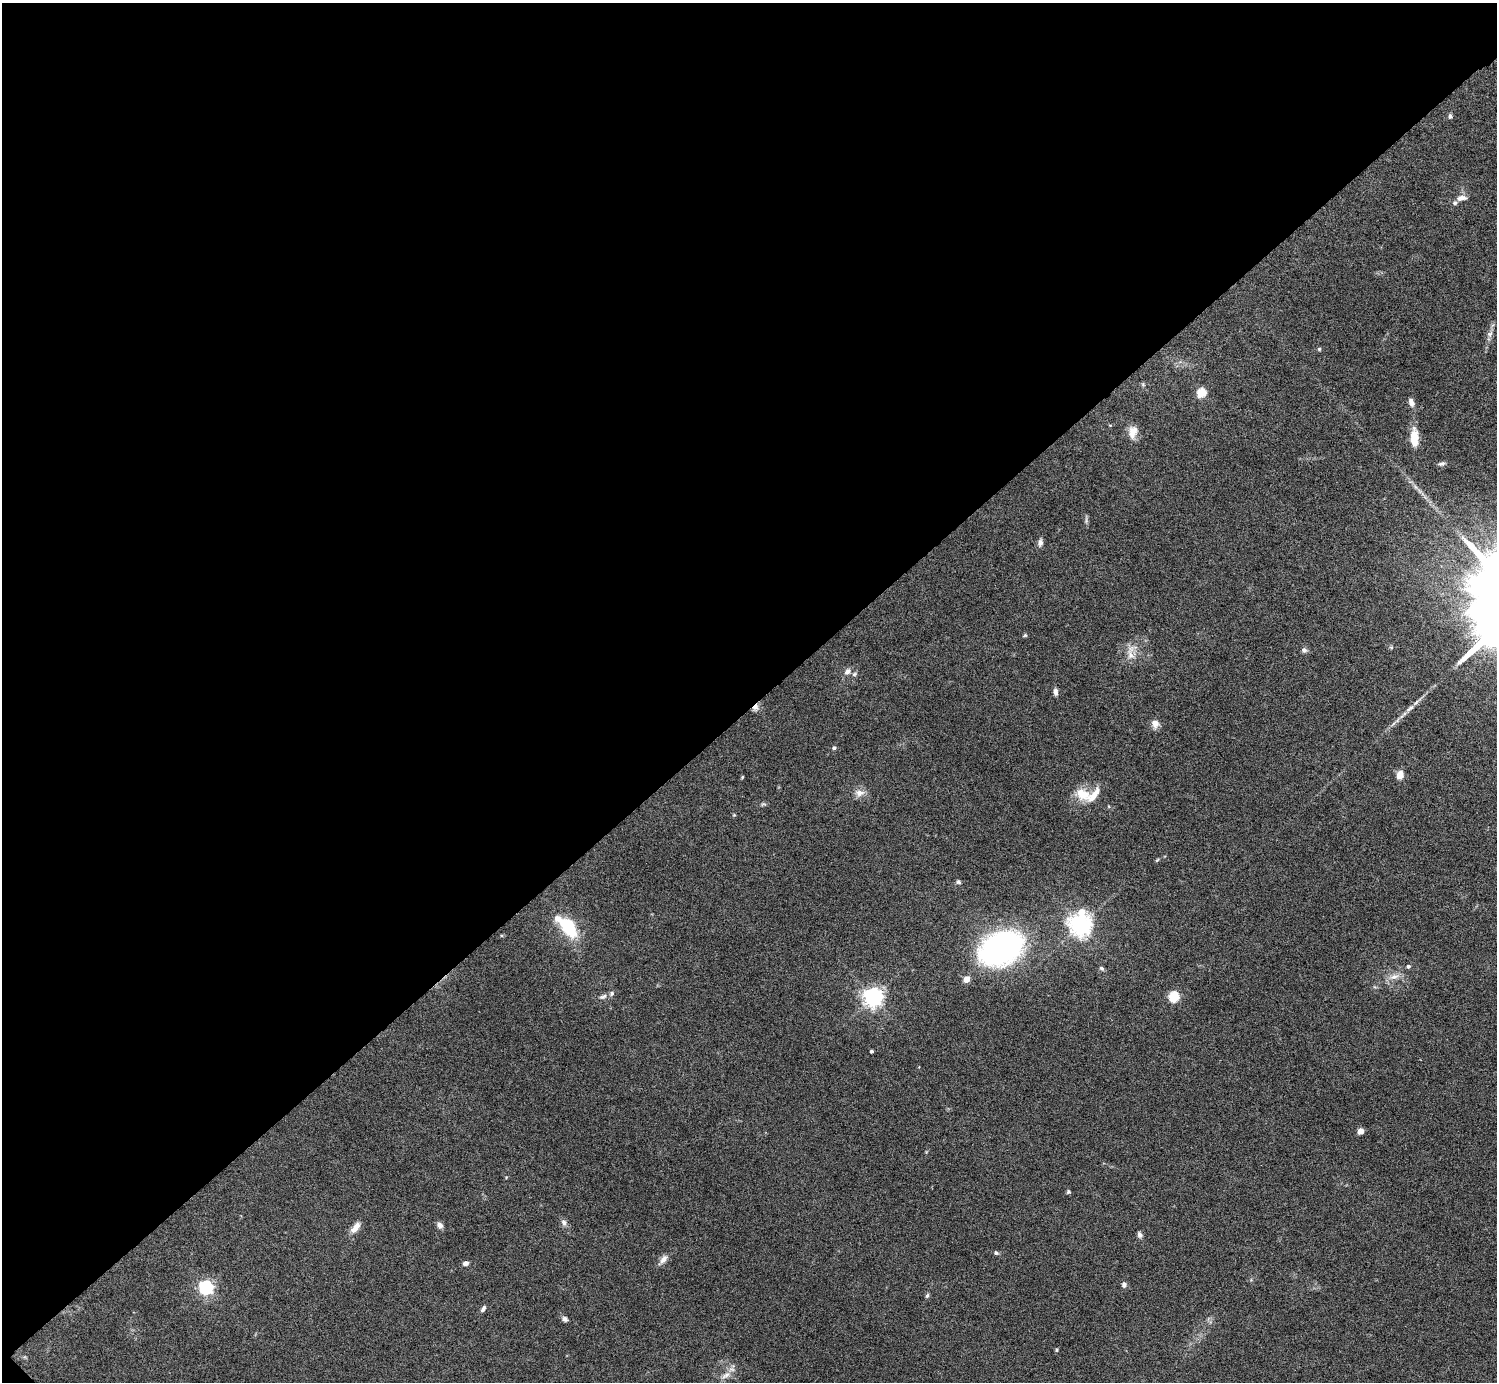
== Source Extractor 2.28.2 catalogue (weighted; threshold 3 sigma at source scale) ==
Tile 5 of 4 x 4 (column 1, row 2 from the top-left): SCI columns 39-1533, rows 3094-4473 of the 6023 x 6019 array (HDU 1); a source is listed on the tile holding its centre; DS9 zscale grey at full resolution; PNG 1499 x 1384 px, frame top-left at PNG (2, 3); no overlay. Shown black and unused: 51% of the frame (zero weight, under 5 of 9 exposures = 3% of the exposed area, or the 3 px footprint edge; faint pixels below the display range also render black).
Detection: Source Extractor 2.28.2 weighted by HDU 2 'WHT'; one run over the whole footprint, this tile lists its part. Background 0.0498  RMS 0.0042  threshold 0.0172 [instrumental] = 3 sigma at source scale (4.09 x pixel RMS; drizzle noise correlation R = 1.36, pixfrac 0.8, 0.05/0.05 arcsec/px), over >= 5 px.
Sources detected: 59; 5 inside a brighter listed object's ellipse — not listed separately; the other 54 listed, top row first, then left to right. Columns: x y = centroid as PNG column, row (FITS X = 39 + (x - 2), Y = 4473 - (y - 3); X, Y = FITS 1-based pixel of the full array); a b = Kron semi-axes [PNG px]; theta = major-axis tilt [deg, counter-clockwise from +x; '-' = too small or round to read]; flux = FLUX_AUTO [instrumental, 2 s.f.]
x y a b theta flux
1450 116 7 5 -90 0.76
1461 198 11 6 7 2.3
1490 334 9 6 54 1.3
1319 349 5 5 - 0.49
1202 393 5 5 - 20
1411 402 10 6 -70 1.7
1133 432 17 11 78 3.9
1414 438 21 8 -89 6.9
1442 464 9 5 8 1
1040 542 9 6 82 1.5
1025 635 5 5 - 0.46
1391 647 6 4 -18 0.48
1304 650 7 6 - 1
1130 655 17 9 -78 3.5
848 671 10 8 33 1.7
1055 692 8 5 -84 1.4
755 707 9 7 61 1.8
1410 708 15 5 39 2.1
1155 724 11 9 -82 2.3
834 748 4 4 - 0.85
1400 775 10 7 73 3
742 777 5 3 - 0.37
859 793 14 9 -1 2.7
1082 794 22 15 -23 7
1157 860 6 4 19 0.42
958 882 6 5 - 0.67
1081 912 8 7 - 6.5
1081 925 7 7 - 270
568 927 26 14 -53 17
1002 948 36 24 22 120
1408 966 5 4 - 0.88
1101 968 7 5 -43 0.8
1394 977 15 7 17 2.7
967 979 5 4 - 5.4
603 996 12 6 22 1.4
873 997 7 6 - 210
1174 997 5 5 - 28
871 1051 3 3 - 0.68
1360 1131 5 4 - 5.6
1068 1192 6 5 - 0.52
564 1222 9 7 -74 1.4
440 1225 8 6 -54 1.6
355 1228 15 7 52 3.3
1140 1235 7 5 -68 1.1
996 1253 6 5 - 0.69
663 1259 14 7 53 2.1
465 1263 6 5 - 1.3
1124 1284 7 6 - 1.1
206 1288 6 6 - 94
927 1296 7 4 62 0.59
483 1309 8 4 58 1.1
565 1319 7 6 - 1.1
1057 1350 6 4 90 0.39
726 1375 16 7 34 2.6
Overlapping masked pixels (flux is a lower limit): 1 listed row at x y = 755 707